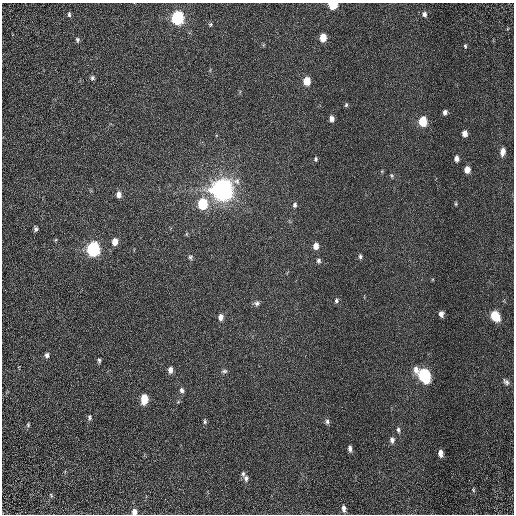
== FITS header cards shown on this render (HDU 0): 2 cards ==
NAXIS1  =                  512 / Required FITS header
NAXIS2  =                  512 / Required FITS header

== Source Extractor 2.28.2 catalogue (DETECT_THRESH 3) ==
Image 512 x 512 px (HDU 0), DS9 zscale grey, 1 PNG px = 1 image px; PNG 516 x 516 px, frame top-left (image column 1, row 512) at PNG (2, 3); no overlay
Background 1.44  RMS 0.65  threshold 1.96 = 3 sigma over >= 5 px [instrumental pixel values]
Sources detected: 64; all 64 listed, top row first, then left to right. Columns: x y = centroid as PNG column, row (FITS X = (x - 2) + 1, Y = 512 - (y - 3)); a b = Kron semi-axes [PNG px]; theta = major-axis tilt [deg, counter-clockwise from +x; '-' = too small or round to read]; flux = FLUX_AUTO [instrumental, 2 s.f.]
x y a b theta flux
333 5 6 5 - 2100
69 14 7 4 -87 90
424 14 7 6 - 150
177 18 7 6 - 8000
210 24 5 4 - 62
323 37 6 5 - 650
77 40 6 5 - 90
263 45 6 4 71 47
465 46 6 4 -80 64
92 78 6 5 - 95
307 81 7 6 - 700
346 105 5 4 - 67
445 112 5 4 - 160
332 119 6 5 - 210
423 121 7 5 -89 1600
465 133 6 5 - 260
503 152 9 5 82 290
316 159 6 4 83 71
456 159 6 5 - 210
467 170 6 5 - 380
392 175 6 5 - 72
236 181 9 9 - 210
222 190 8 7 - 55000
119 195 7 6 - 260
203 204 7 6 - 3100
456 204 6 4 -84 54
295 205 7 5 77 100
36 229 5 4 - 110
186 234 6 4 70 47
55 240 6 3 70 47
115 242 7 5 86 410
316 246 7 5 88 360
93 249 7 6 - 9300
360 256 6 5 - 99
190 257 6 6 - 94
319 261 7 6 - 110
336 300 7 6 - 100
257 303 7 7 - 130
441 314 6 5 - 190
495 316 8 6 -63 1700
221 317 7 6 - 240
47 355 7 6 - 140
99 361 5 4 - 82
170 370 7 5 85 240
224 371 8 5 6 100
424 375 10 7 -55 7000
506 382 9 6 -46 140
182 390 7 6 - 140
144 399 8 5 84 1100
178 402 6 4 19 50
89 417 8 5 80 97
205 421 6 4 -88 79
327 421 7 5 80 130
28 425 7 5 77 70
398 430 8 5 -82 110
392 440 8 6 -78 160
350 448 7 4 -84 160
440 453 6 4 -82 260
243 474 7 5 90 96
246 478 9 7 -78 160
473 490 6 4 -69 61
51 495 6 5 - 71
344 508 9 5 -83 190
134 512 6 5 - 240
At the frame edge (FLAGS 8, measured only in part): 2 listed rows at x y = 333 5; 134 512